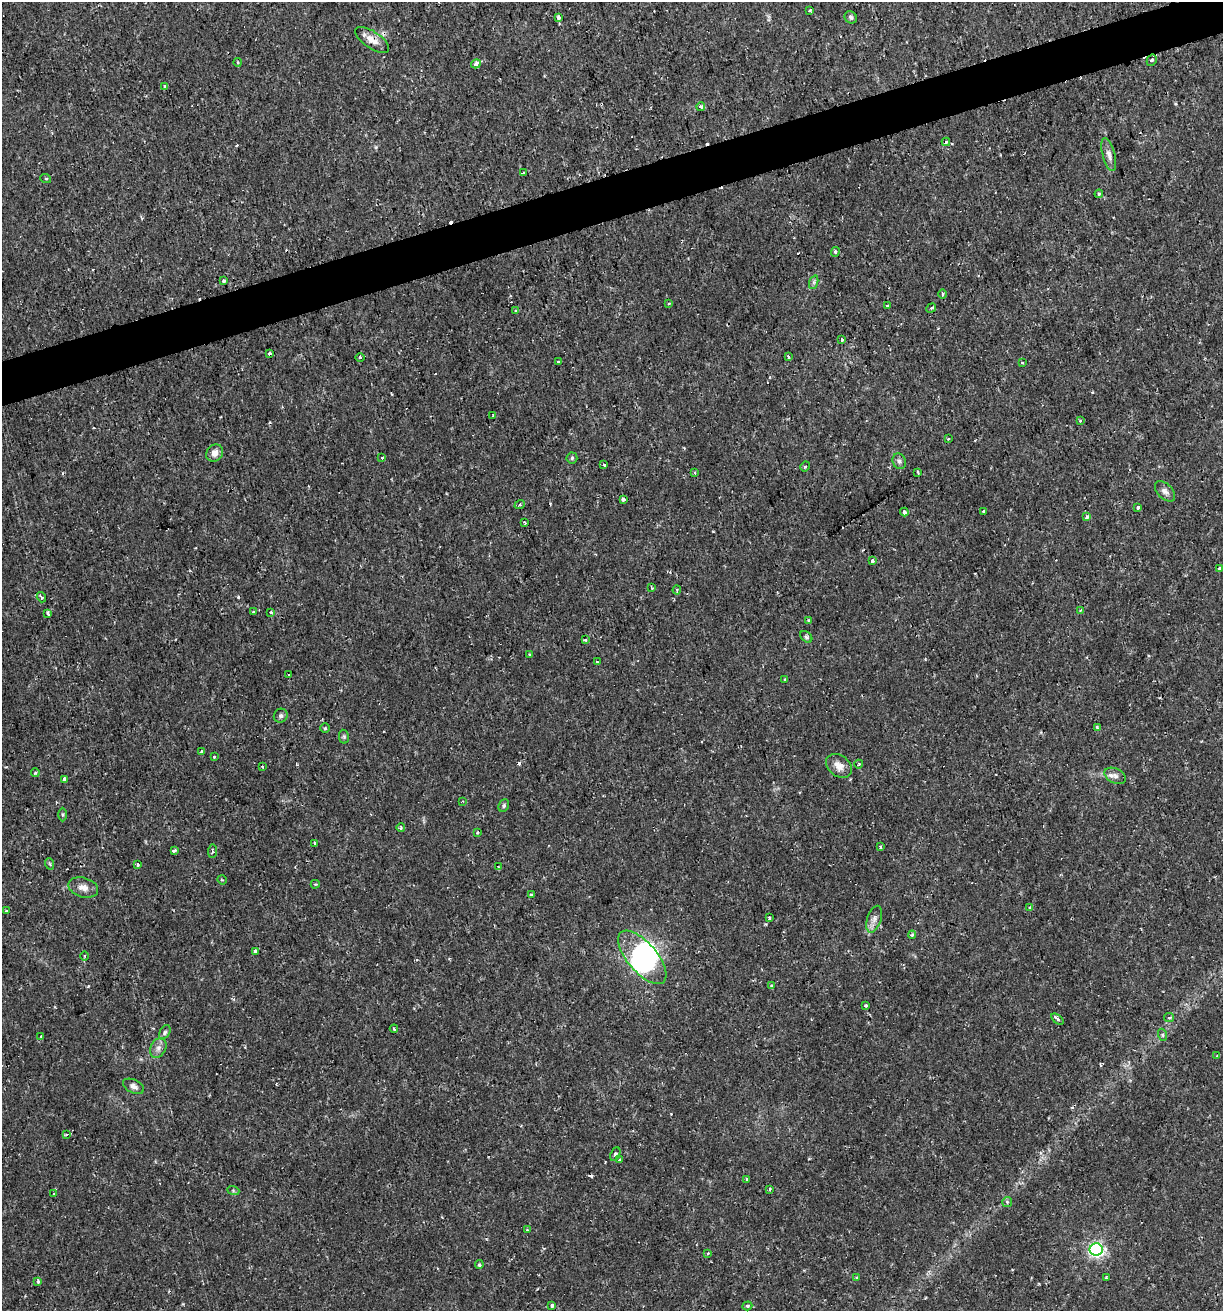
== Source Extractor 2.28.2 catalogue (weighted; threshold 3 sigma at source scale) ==
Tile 10 of 4 x 4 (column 2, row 3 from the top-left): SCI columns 1276-2496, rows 1311-2619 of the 5044 x 5237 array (HDU 1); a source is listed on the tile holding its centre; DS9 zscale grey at full resolution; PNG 1225 x 1313 px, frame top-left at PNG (2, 2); each listed source drawn as its Kron ellipse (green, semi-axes under 4 px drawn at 4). Shown black and unused: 3% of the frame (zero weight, under 2 of 3 exposures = <1% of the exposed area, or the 3 px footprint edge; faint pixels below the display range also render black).
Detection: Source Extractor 2.28.2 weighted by HDU 2 'WHT'; one run over the whole footprint, this tile lists its part. Background 0.01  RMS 0.0013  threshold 0.0059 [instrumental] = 3 sigma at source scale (4.5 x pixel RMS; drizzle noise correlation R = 1.50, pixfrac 1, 0.0396/0.0396 arcsec/px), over >= 5 px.
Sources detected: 140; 3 inside a brighter object's white glare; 10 cosmic-ray / hot-pixel residue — neither listed nor drawn; the other 127 listed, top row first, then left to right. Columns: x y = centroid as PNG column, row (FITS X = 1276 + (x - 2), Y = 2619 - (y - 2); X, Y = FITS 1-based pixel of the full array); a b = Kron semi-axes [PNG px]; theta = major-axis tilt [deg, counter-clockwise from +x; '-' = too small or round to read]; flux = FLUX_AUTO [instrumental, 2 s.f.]
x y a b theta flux
809 10 3 3 - 0.32
559 17 3 3 - 0.42
851 17 6 5 - 0.33
372 40 20 8 -34 1.3
1152 60 6 4 60 0.37
238 62 4 3 - 0.12
476 64 5 4 - 0.44
164 87 4 3 - 0.67
701 107 4 4 - 0.5
946 142 4 4 - 0.17
1109 155 17 6 -75 0.73
523 173 4 3 - 0.21
46 179 5 3 - 0.13
1099 194 4 4 - 0.17
835 252 5 4 - 0.29
224 281 4 3 - 0.46
814 282 7 4 72 0.25
942 294 5 3 - 0.16
669 304 4 3 - 0.13
887 306 3 3 - 0.17
931 308 5 4 - 0.19
516 311 4 3 - 0.17
842 340 4 2 - 0.27
269 353 3 3 - 0.43
360 357 4 3 - 0.13
788 357 4 3 - 0.58
558 362 3 3 - 0.24
1022 362 4 2 - 0.11
493 415 3 2 - 0.097
1080 421 3 3 - 0.16
948 439 3 2 - 0.14
215 453 9 8 - 0.86
382 457 4 2 - 0.12
572 458 5 5 - 0.21
899 461 8 6 -64 0.4
604 465 3 3 - 0.27
805 466 5 4 - 0.2
918 472 3 2 - 0.18
695 473 4 3 - 0.13
1165 491 12 7 -46 0.59
623 499 4 3 - 0.5
520 505 5 4 - 0.22
1138 507 4 3 - 0.55
983 511 3 3 - 0.2
904 512 4 4 - 0.43
1087 517 4 3 - 0.46
525 523 3 3 - 0.23
872 561 3 3 - 0.38
1219 568 4 3 - 0.46
652 588 3 2 - 0.13
677 590 4 3 - 0.17
41 597 5 4 - 0.29
1080 610 4 3 - 0.16
254 612 3 3 - 0.23
271 612 3 3 - 0.33
48 614 4 3 - 0.79
809 621 4 3 - 0.18
806 637 7 5 -42 0.24
585 640 3 2 - 0.19
529 655 4 3 - 0.13
597 662 3 3 - 0.44
288 675 2 2 - 0.11
784 679 3 2 - 0.13
281 716 7 6 - 0.35
325 728 4 4 - 0.17
1097 728 4 3 - 0.27
344 737 7 5 -78 0.22
201 752 3 3 - 0.31
214 757 3 3 - 0.2
859 764 4 2 - 0.13
839 766 14 10 -38 1.1
262 767 3 2 - 0.17
35 773 4 3 - 0.21
1115 776 11 7 -26 0.59
64 779 4 3 - 0.35
462 801 3 2 - 0.16
504 805 6 5 - 0.25
62 815 7 3 -90 0.16
401 828 4 3 - 0.2
477 833 3 3 - 0.24
315 843 3 3 - 0.27
880 847 3 3 - 0.21
174 850 4 3 - 0.46
213 851 7 4 85 0.25
50 864 6 3 -71 0.14
138 864 3 3 - 0.32
498 866 3 2 - 0.086
222 880 5 4 - 0.15
315 884 4 3 - 0.17
83 887 15 9 -16 1
531 895 3 3 - 0.4
1030 907 3 3 - 0.33
7 911 3 3 - 0.21
769 918 3 3 - 0.42
874 919 14 7 72 0.72
912 935 4 4 - 0.25
255 951 4 3 - 0.37
85 956 5 3 - 0.14
642 957 33 15 -49 11
771 986 4 3 - 0.19
865 1006 3 3 - 0.29
1169 1018 5 4 - 0.16
1057 1019 7 4 -38 0.38
394 1029 4 3 - 0.25
165 1032 8 5 60 0.26
1163 1035 6 4 -71 0.17
41 1036 4 3 - 0.11
158 1048 10 7 63 0.65
1217 1056 3 3 - 0.13
133 1086 11 6 -26 0.52
66 1134 4 3 - 0.16
615 1154 7 4 64 0.31
619 1160 4 3 - 0.13
747 1179 3 3 - 0.25
769 1189 3 3 - 0.26
233 1190 6 4 -20 0.17
54 1193 3 3 - 0.17
1007 1202 5 5 - 0.19
527 1230 3 3 - 0.13
1096 1250 6 6 - 37
708 1253 4 3 - 0.2
479 1265 4 3 - 0.2
856 1278 3 3 - 0.14
1106 1278 4 3 - 0.19
38 1281 4 4 - 0.29
552 1305 3 3 - 0.41
747 1306 5 4 - 0.24